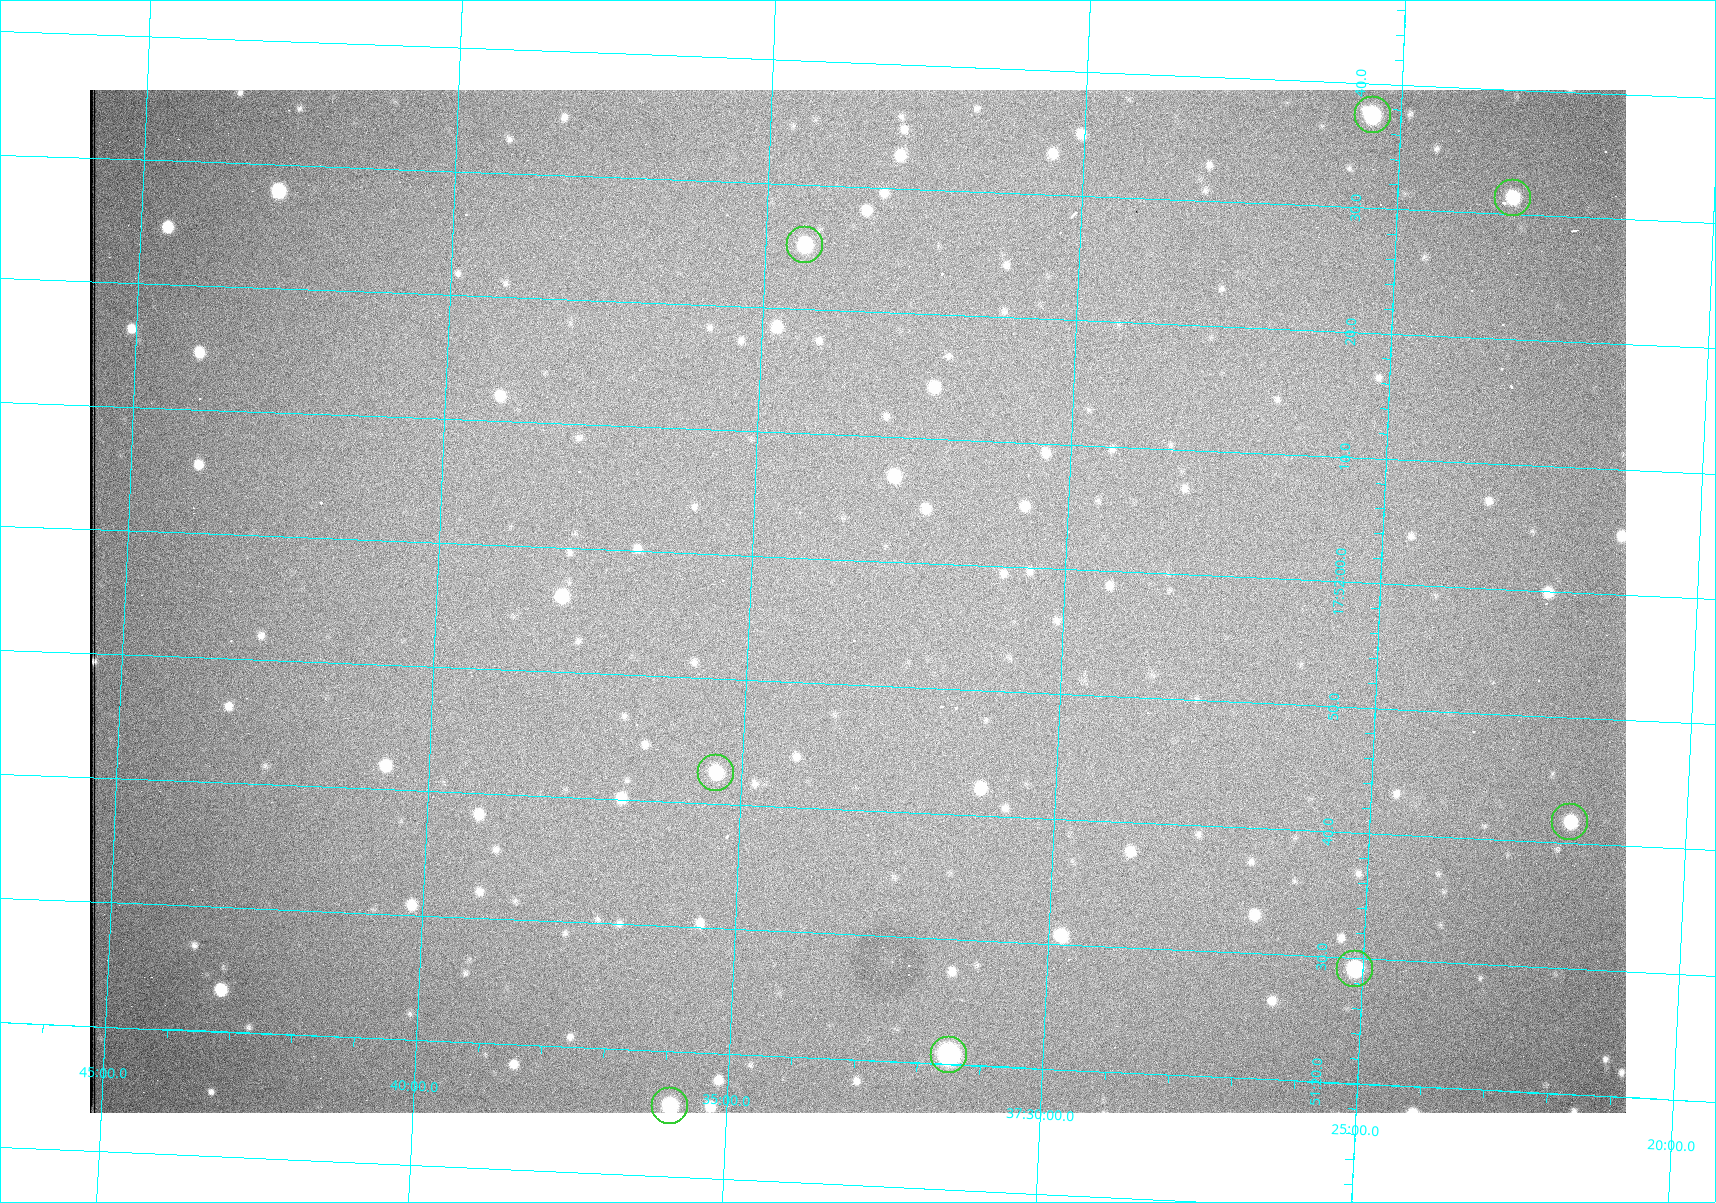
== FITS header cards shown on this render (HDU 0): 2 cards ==
NAXIS1  =                 1536 /fastest changing axis
NAXIS2  =                 1023 /next to fastest changing axis

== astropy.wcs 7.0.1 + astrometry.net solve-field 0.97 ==
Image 1536 x 1023 px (HDU 0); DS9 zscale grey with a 90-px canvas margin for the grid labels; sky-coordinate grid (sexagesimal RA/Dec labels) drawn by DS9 from the SOLVED WCS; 8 Tycho-2 reference stars matched to detected sources circled (green)
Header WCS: RA---TAN/DEC--TAN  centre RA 17:51:57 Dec +37:33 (267.99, +37.55 deg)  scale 0.958 arcsec/px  FOV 24.5' x 16.3'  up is +87 deg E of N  parity flipped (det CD > 0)
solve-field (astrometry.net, Tycho-2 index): VERIFIED the header's WCS against the Tycho-2 star catalogue (8 matches, 0 conflicts) and refined it, rather than solving blind
Solved WCS: RA---TAN-SIP/DEC--TAN-SIP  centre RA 17:51:57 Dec +37:33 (267.99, +37.55 deg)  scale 0.956 arcsec/px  FOV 24.5' x 16.3'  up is +87 deg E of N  parity flipped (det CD > 0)
The solver's refit moves the header's centre by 1.1 arcsec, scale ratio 0.9979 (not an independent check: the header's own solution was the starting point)
Tycho-2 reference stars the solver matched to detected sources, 8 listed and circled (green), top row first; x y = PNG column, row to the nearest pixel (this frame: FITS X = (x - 90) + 1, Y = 1023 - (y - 90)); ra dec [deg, ICRS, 3 dp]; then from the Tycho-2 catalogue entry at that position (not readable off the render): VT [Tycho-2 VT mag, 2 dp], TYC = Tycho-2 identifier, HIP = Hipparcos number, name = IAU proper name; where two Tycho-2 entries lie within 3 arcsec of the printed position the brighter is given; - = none
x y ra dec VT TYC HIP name
1373 115 268.156 +37.424 11.25 2620-712-1 - -
1513 198 268.131 +37.386 12.62 2620-526-1 - -
805 245 268.105 +37.573 11.82 3089-995-1 - -
716 773 267.927 +37.590 11.84 3089-1137-1 - -
1570 822 267.924 +37.364 11.94 2620-391-1 - -
1355 969 267.871 +37.419 11.35 2620-812-1 - -
949 1055 267.836 +37.525 9.96 3089-889-1 - -
670 1106 267.815 +37.598 11.54 3089-1081-1 - -